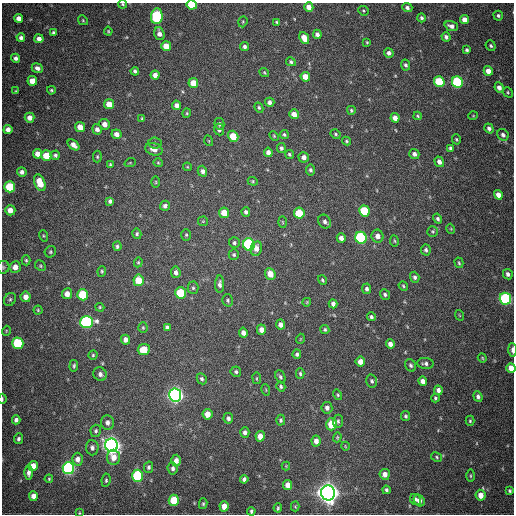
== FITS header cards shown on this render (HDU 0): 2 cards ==
NAXIS1  =                  512
NAXIS2  =                  512

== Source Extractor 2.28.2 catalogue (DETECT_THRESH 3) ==
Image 512 x 512 px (HDU 0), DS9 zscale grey, 1 PNG px = 1 image px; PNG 516 x 516 px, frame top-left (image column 1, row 512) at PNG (2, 3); each listed source drawn as its Kron ellipse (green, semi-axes under 4 px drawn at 4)
Background 656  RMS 19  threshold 56.5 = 3 sigma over >= 5 px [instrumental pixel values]
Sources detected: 245; all 245 listed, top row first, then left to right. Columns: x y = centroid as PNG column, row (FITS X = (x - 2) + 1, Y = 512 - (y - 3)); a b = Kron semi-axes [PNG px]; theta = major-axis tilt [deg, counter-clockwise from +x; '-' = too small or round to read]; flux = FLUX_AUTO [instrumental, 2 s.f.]
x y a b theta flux
123 4 4 4 - 1.6e+03
192 5 5 4 - 4.6e+04
309 7 5 4 - 1.0e+04
407 7 5 4 - 3.6e+03
363 11 5 4 - 1.7e+03
157 16 8 5 83 1.2e+05
498 16 5 4 - 2.6e+03
19 18 4 4 - 8.3e+03
422 18 4 4 - 2.8e+03
83 20 5 4 - 1.6e+03
465 20 5 4 - 1.1e+04
243 22 6 4 71 1.5e+03
277 22 4 3 - 1.6e+03
451 26 7 4 -19 5.8e+03
108 31 4 4 - 1.3e+03
53 32 4 4 - 2.3e+03
159 34 6 5 - 6.1e+03
317 34 5 4 - 5.1e+03
21 37 4 4 - 4.0e+03
446 37 5 4 - 3.9e+03
304 38 6 4 -65 1.6e+04
39 39 4 4 - 6.4e+03
367 42 4 3 - 1.3e+03
166 46 5 5 - 2.0e+04
491 46 5 4 - 2.2e+03
245 47 4 4 - 3.3e+03
467 50 4 3 - 2.4e+03
389 53 5 4 - 4.5e+03
16 58 4 4 - 4.2e+03
291 62 5 4 - 2.4e+03
405 65 5 4 - 2.9e+03
37 68 6 4 -22 4.4e+03
135 71 4 3 - 2.8e+03
488 71 5 4 - 9.8e+03
264 73 5 3 - 1.5e+03
155 75 4 4 - 6.1e+03
305 77 5 4 - 1.2e+04
32 81 5 5 - 1.4e+04
439 82 5 5 - 5.7e+04
457 82 6 5 - 1.1e+05
193 83 5 5 - 1.9e+04
499 88 5 4 - 6.4e+03
51 90 4 3 - 1.7e+03
16 91 4 3 - 1.2e+03
508 92 5 4 - 1.7e+03
270 102 5 4 - 4.4e+03
109 104 5 5 - 1.4e+04
177 105 4 4 - 5.7e+03
259 108 5 4 - 1.9e+03
351 110 4 4 - 1.8e+03
187 113 4 4 - 1.5e+03
294 114 5 4 - 1.0e+04
418 116 4 3 - 1.5e+03
473 116 5 3 - 1.1e+03
30 118 5 5 - 7.7e+03
142 118 4 3 - 1.5e+03
395 118 4 4 - 8.2e+03
105 124 5 5 - 8.4e+03
219 124 6 5 - 2.6e+03
80 127 5 4 - 1.2e+04
489 128 5 4 - 3.9e+03
8 129 4 4 - 7.5e+03
97 129 5 5 - 5.0e+03
219 130 6 5 - 3.3e+03
116 134 5 5 - 6.8e+03
284 134 4 4 - 2.1e+03
336 134 5 3 - 1.6e+03
503 135 6 5 - 4.1e+03
233 136 6 5 - 2.4e+04
274 136 5 4 - 1.4e+03
456 139 5 4 - 1.5e+03
209 141 5 3 - 1.1e+03
346 141 4 3 - 1.4e+03
155 143 6 5 - 2.8e+03
74 145 7 4 -41 6.4e+03
281 148 5 4 - 3.0e+03
450 148 4 3 - 2.2e+03
154 149 9 6 -18 9.3e+03
268 152 5 4 - 5.2e+03
37 154 5 4 - 9.4e+03
289 154 5 4 - 2.1e+03
414 154 5 5 - 4.5e+03
46 155 5 5 - 2.6e+04
55 155 4 4 - 2.8e+03
97 157 6 4 -89 1.8e+03
304 157 5 5 - 5.7e+03
439 162 5 4 - 6.5e+03
130 163 5 3 - 1.1e+03
158 163 5 4 - 1.4e+03
110 164 4 3 - 1.4e+03
187 167 4 4 - 1.2e+03
310 170 5 4 - 2.7e+03
202 171 5 4 - 4.3e+03
22 172 5 4 - 4.2e+03
253 181 5 4 - 1.5e+03
156 182 6 4 -90 1.4e+03
40 183 9 5 -68 2.3e+04
10 187 5 5 - 6.2e+04
498 195 5 4 - 9.0e+03
110 201 4 4 - 3.2e+03
165 206 5 5 - 4.0e+03
10 210 5 5 - 1.1e+04
364 211 5 5 - 5.1e+04
246 212 5 4 - 3.1e+03
224 213 5 5 - 1.9e+04
299 213 5 5 - 4.5e+04
438 219 5 4 - 2.6e+03
203 221 5 5 - 1.4e+03
283 222 5 3 - 1.3e+03
325 222 7 6 - 4.3e+03
451 229 5 3 - 9.9e+02
433 231 5 5 - 1.9e+03
137 234 5 4 - 2.1e+03
186 235 6 5 - 1.7e+03
44 236 6 4 -72 1.5e+03
378 236 6 6 - 7.2e+03
341 238 5 4 - 5.3e+03
361 238 6 5 - 1.6e+05
394 241 5 3 - 1.3e+03
234 243 5 5 - 2.6e+03
249 245 6 6 - 1.9e+05
117 246 5 4 - 2.3e+03
256 248 7 5 78 7.8e+03
426 250 5 4 - 3.2e+03
50 252 6 5 - 2.0e+03
234 255 5 5 - 2.3e+03
26 260 5 4 - 1.7e+03
138 262 5 4 - 1.5e+03
459 263 5 4 - 1.8e+03
40 266 6 5 - 1.8e+03
3 267 6 6 - 2.3e+03
15 267 6 5 - 1.1e+04
102 271 5 4 - 1.8e+03
176 272 6 4 -81 4.3e+03
270 274 6 5 - 1.4e+04
508 274 5 4 - 4.1e+03
415 277 5 4 - 2.8e+03
138 280 6 5 - 2.4e+04
322 280 5 3 - 1.7e+03
220 284 8 4 90 4.0e+03
403 286 5 4 - 1.5e+03
193 288 6 5 - 2.4e+03
367 289 5 4 - 3.1e+03
180 293 5 5 - 5.1e+04
67 294 5 5 - 9.2e+03
385 294 5 4 - 2.5e+03
83 295 5 5 - 6.2e+04
26 297 5 5 - 9.0e+03
10 299 7 5 56 2.6e+03
505 299 6 5 - 1.9e+05
228 300 6 5 - 2.5e+03
307 302 4 3 - 1.2e+03
333 304 4 4 - 4.2e+03
100 307 4 3 - 1.5e+03
38 310 4 4 - 1.4e+03
459 315 5 3 - 1.0e+03
371 317 4 4 - 2.7e+03
86 322 6 6 - 2.0e+05
280 325 5 4 - 5.9e+03
167 327 4 4 - 3.1e+03
143 328 5 4 - 1.6e+03
261 330 5 4 - 7.1e+03
325 330 4 4 - 2.1e+03
6 331 5 3 - 1.1e+03
243 333 5 4 - 5.7e+03
300 339 5 3 - 9.5e+02
126 340 5 4 - 6.1e+03
18 343 6 5 - 9.1e+04
390 344 5 4 - 7.1e+03
144 350 6 5 - 2.4e+04
512 350 7 3 -88 5.2e+03
297 354 4 4 - 2.7e+03
93 355 4 4 - 1.8e+03
482 358 5 4 - 1.5e+03
360 362 5 5 - 8.6e+03
425 364 8 5 -4 3.7e+03
411 365 6 5 - 2.6e+03
74 366 6 4 83 2.1e+03
511 368 5 4 - 1.3e+04
236 372 5 5 - 2.5e+03
100 374 7 6 - 5.5e+03
300 374 5 4 - 2.1e+03
280 377 7 4 -66 2.4e+03
257 378 6 3 -82 1.2e+03
202 379 6 4 -62 2.6e+03
372 381 7 5 -77 3.0e+03
423 381 5 4 - 7.5e+03
281 387 5 4 - 2.1e+03
266 390 6 3 -73 1.2e+03
438 390 5 4 - 5.4e+03
175 395 6 6 - 6.5e+05
338 395 5 4 - 1.5e+03
478 397 5 4 - 3.9e+03
435 398 4 3 - 2.0e+03
2 399 5 2 - 1.5e+03
327 408 6 5 - 4.6e+03
207 414 5 5 - 1.3e+04
406 416 5 4 - 2.1e+03
228 418 5 5 - 3.7e+03
16 420 4 4 - 4.1e+03
281 420 5 4 - 2.4e+03
338 421 6 5 - 2.7e+03
470 421 5 4 - 1.8e+03
107 422 7 6 - 5.3e+03
331 424 6 5 - 2.9e+04
96 431 6 5 - 2.5e+03
245 432 5 4 - 3.9e+03
260 436 5 4 - 1.1e+04
337 437 5 4 - 1.3e+03
19 439 5 4 - 3.1e+03
316 441 5 4 - 7.1e+03
112 445 7 6 - 9.0e+05
345 446 4 3 - 9.4e+02
92 448 8 6 -87 4.4e+03
114 457 7 6 - 1.2e+04
437 457 6 4 -31 1.8e+03
78 459 6 5 - 7.6e+03
176 461 6 5 - 7.0e+03
33 466 5 4 - 1.4e+04
286 466 4 4 - 1.1e+03
148 467 5 4 - 2.7e+03
68 468 6 5 - 3.0e+05
173 468 6 5 - 3.9e+03
29 473 7 4 -90 5.2e+03
385 474 5 5 - 7.4e+03
138 476 6 5 - 1.1e+05
470 476 6 3 90 1.4e+03
49 479 4 3 - 1.3e+03
244 479 4 4 - 3.5e+03
106 480 6 4 81 2.1e+03
288 485 5 4 - 1.1e+04
386 490 4 3 - 2.5e+03
510 491 4 3 - 1.9e+03
328 493 7 7 - 1.3e+06
481 495 5 5 - 1.3e+04
33 496 5 4 - 9.2e+03
415 499 6 5 - 4.2e+03
174 500 5 5 - 3.8e+04
419 501 6 5 - 7.5e+03
203 504 5 4 - 1.8e+03
224 506 5 4 - 1.4e+04
295 506 5 4 - 1.4e+03
278 508 4 3 - 1.6e+03
251 511 4 3 - 2.2e+03
79 513 3 3 - 9.1e+02
At the frame edge (FLAGS 8, measured only in part): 7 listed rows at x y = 123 4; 192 5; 3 267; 512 350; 511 368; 2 399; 79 513